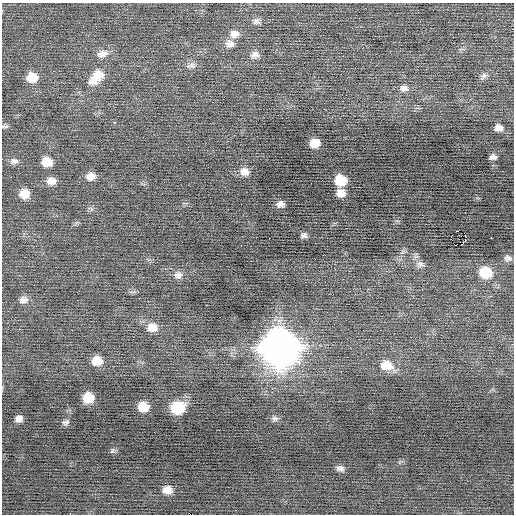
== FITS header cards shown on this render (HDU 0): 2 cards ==
NAXIS1  =                  512 / Axis length
NAXIS2  =                  512 / Axis length

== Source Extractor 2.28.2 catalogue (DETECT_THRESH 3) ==
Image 512 x 512 px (HDU 0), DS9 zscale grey, 1 PNG px = 1 image px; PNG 516 x 516 px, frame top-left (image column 1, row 512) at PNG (2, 3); no overlay
Background -0.00246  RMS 0.73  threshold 2.19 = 3 sigma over >= 5 px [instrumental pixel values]
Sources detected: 50; all 50 listed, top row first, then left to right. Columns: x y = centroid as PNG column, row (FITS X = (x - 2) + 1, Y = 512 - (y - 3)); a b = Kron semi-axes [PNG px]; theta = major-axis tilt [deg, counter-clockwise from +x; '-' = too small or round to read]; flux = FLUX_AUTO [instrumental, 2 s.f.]
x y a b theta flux
256 21 10 9 - 210
234 34 12 10 1 370
230 44 12 10 0 310
102 54 15 9 12 330
255 55 12 8 16 250
191 66 11 7 14 190
483 76 10 6 60 160
32 77 11 9 -7 850
97 77 23 12 46 920
404 88 12 9 -11 260
114 122 3 2 - 590
5 126 9 4 0 92
499 128 9 7 -2 280
315 143 9 7 6 600
493 157 7 5 9 180
14 161 11 8 10 200
47 162 10 8 -2 690
244 172 10 9 - 350
91 176 11 8 13 360
341 180 9 9 - 1200
51 181 10 8 -2 350
341 193 9 8 - 430
24 194 10 9 - 580
280 204 8 6 11 220
458 231 3 2 - 7900
465 235 2 2 - 120
304 236 8 6 -8 130
461 236 2 2 - 22
269 238 2 2 - 54
491 238 2 2 - 540
451 239 4 2 - 380
465 240 3 2 - 160
508 258 9 7 -11 160
420 264 11 8 -22 230
485 273 13 11 -8 1300
178 275 12 9 0 250
23 300 12 9 11 260
152 327 12 10 3 530
279 348 16 14 -12 99000
97 361 10 9 - 660
386 365 15 11 -8 750
88 398 9 8 - 930
143 407 9 8 - 810
178 408 11 10 - 2200
19 418 7 6 - 230
274 418 9 6 -8 140
65 422 10 6 16 130
113 451 8 5 79 90
340 468 9 6 -15 170
167 490 9 7 2 380